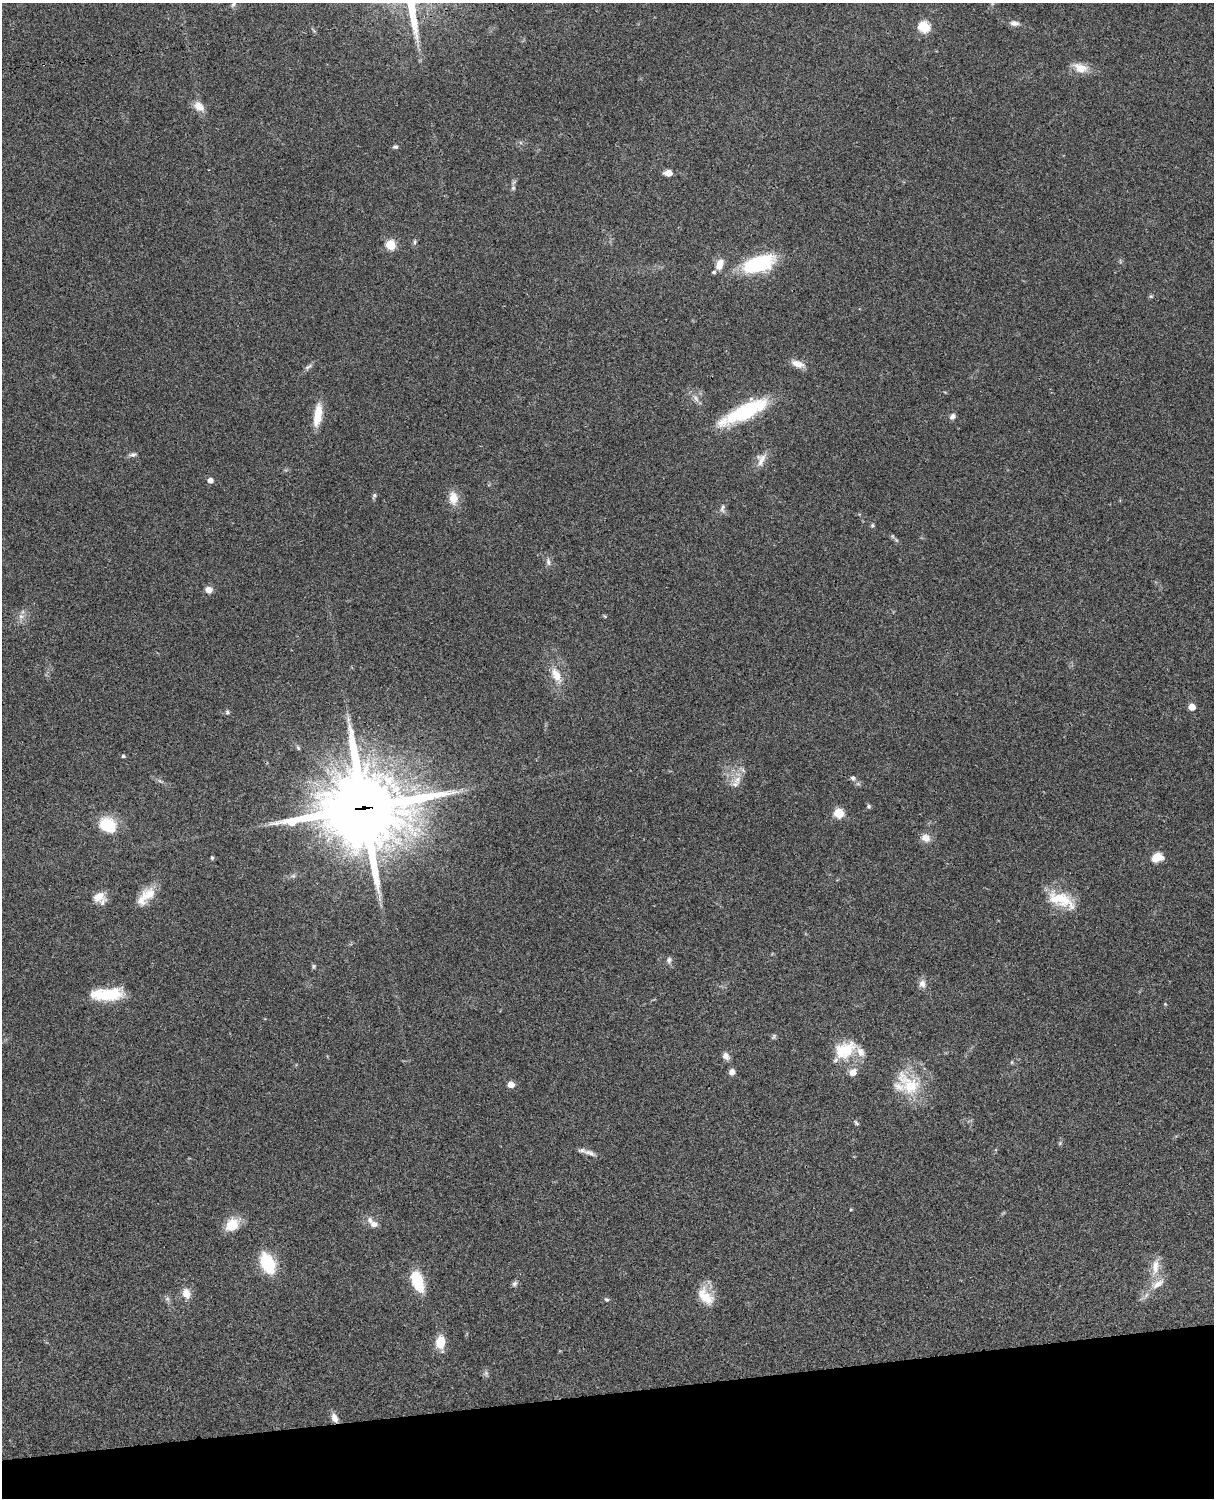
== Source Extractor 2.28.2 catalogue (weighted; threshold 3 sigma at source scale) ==
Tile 10 of 4 x 3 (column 2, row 3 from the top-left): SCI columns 1333-2544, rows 277-1772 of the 5088 x 4927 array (HDU 1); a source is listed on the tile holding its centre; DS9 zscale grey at full resolution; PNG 1216 x 1500 px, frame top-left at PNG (2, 3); no overlay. Shown black and unused: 7% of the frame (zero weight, under 3 of 4 exposures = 6% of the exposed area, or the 3 px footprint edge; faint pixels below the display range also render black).
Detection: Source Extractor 2.28.2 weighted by HDU 2 'WHT'; one run over the whole footprint, this tile lists its part. Background 0.077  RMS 0.0059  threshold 0.0263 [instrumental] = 3 sigma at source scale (4.5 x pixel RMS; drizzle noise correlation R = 1.50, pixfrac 1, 0.05/0.05 arcsec/px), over >= 5 px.
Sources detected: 82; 1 too faint to see at this stretch — not listed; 7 inside a brighter listed object's ellipse — not listed separately; the other 74 listed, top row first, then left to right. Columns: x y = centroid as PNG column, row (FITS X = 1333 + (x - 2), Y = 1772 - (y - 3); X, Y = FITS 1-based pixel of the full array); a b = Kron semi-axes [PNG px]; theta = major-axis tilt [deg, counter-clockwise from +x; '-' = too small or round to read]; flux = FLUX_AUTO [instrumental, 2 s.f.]
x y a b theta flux
233 4 8 5 46 1.2
1014 23 12 6 -5 2.6
924 27 6 6 - 45
1080 68 20 12 -24 7.5
199 106 14 10 -39 5.9
395 147 6 5 - 1.2
668 173 6 5 - 6.6
513 188 7 5 68 1.4
415 242 8 4 82 1
391 245 6 5 - 26
720 264 13 8 69 6.3
758 264 31 15 18 50
1151 296 6 4 -20 0.86
798 364 17 8 -19 5.3
308 366 13 5 29 1.7
696 398 13 6 -56 2.7
745 412 56 15 27 44
318 415 28 9 82 11
952 416 8 6 48 2.1
133 455 9 6 11 1.8
761 459 19 13 74 5.3
210 480 5 5 - 3.5
374 496 9 5 65 1.1
453 498 17 11 -88 7.6
722 508 13 6 77 2.1
872 525 6 5 - 0.89
896 540 8 4 -45 1.2
548 562 10 6 -82 2.2
208 590 7 6 - 4.3
21 616 8 6 -42 2.2
556 675 23 11 -65 9
1192 707 5 5 - 8.2
227 712 7 5 -67 1.2
298 748 7 4 -55 0.96
123 756 4 3 - 0.96
853 778 7 6 - 1.5
737 780 14 10 71 6
869 806 6 5 - 0.93
364 808 32 28 5 5100
839 813 5 5 - 30
107 825 17 14 -22 23
926 838 11 9 -22 5
212 858 5 4 - 0.69
1156 858 10 8 44 8.5
148 895 20 16 37 10
98 897 15 11 10 7.5
1061 900 38 17 -24 20
669 960 9 7 77 1.8
314 966 7 5 84 0.89
922 984 10 9 - 3.4
108 994 37 13 3 23
1165 1004 4 4 - 0.49
774 1036 9 5 55 1.1
845 1050 28 19 27 20
726 1056 9 7 -53 3
1012 1062 6 3 72 0.61
732 1072 7 6 - 3
853 1072 12 10 32 4.3
511 1084 5 5 - 6.9
909 1084 41 22 -46 25
856 1123 8 4 -46 0.97
1060 1143 6 4 72 0.78
589 1153 20 6 -18 3.4
374 1224 10 7 -5 3.2
232 1225 17 13 44 12
267 1263 23 14 -63 23
1155 1267 25 10 81 8
417 1281 23 12 -69 20
514 1284 9 6 56 1.6
186 1293 13 10 -67 5.4
705 1296 26 15 -50 11
607 1299 7 5 -33 1.1
440 1342 15 9 -89 11
334 1418 11 7 -64 4.4
Overlapping masked pixels (flux is a lower limit): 2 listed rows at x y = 364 808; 334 1418